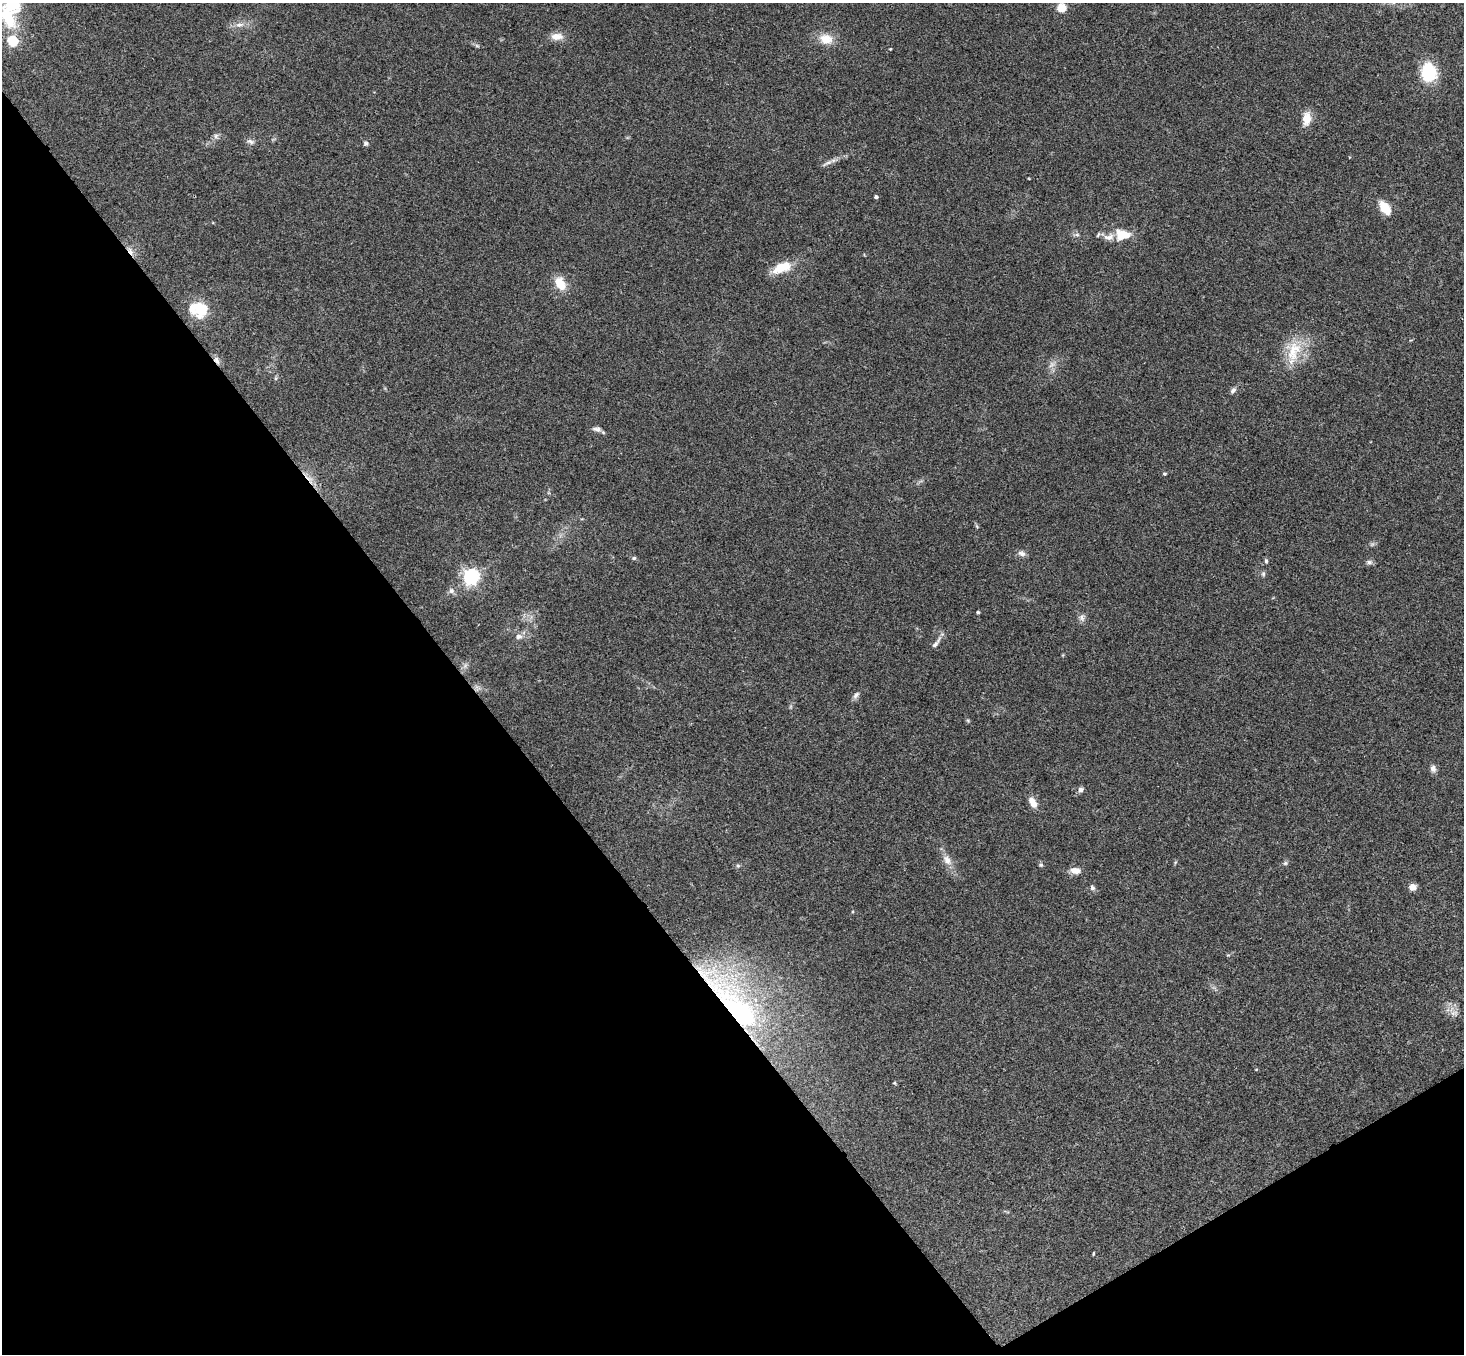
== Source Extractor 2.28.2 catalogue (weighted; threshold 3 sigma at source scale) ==
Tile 14 of 4 x 4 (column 2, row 4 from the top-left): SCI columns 1516-2977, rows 331-1682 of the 5950 x 5930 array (HDU 1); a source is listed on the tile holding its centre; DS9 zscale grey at full resolution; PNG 1466 x 1356 px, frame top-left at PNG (2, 3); no overlay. Shown black and unused: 35% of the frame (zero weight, under 3 of 4 exposures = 6% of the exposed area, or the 3 px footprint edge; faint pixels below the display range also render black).
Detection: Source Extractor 2.28.2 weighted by HDU 2 'WHT'; one run over the whole footprint, this tile lists its part. Background 0.163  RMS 0.0074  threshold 0.0331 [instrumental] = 3 sigma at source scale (4.5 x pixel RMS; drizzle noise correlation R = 1.50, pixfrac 1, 0.05/0.05 arcsec/px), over >= 5 px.
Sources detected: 59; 1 inside a brighter object's white glare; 2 cosmic-ray / hot-pixel residue — not listed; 2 inside a brighter listed object's ellipse — not listed separately; the other 54 listed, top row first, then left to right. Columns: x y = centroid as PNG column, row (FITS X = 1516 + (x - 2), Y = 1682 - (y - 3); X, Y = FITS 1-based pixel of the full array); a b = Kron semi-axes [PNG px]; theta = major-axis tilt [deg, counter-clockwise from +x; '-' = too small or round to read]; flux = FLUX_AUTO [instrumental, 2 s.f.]
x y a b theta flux
1061 8 5 5 - 33
8 17 32 20 -66 32
239 25 13 6 4 4.2
557 36 17 9 1 6.4
826 39 18 13 -14 11
12 42 5 5 - 50
1428 72 14 11 -84 49
1307 119 18 11 84 8.6
216 136 7 6 - 2.1
250 142 11 6 -25 2.5
366 143 6 6 - 1.5
827 163 19 4 26 3.4
876 197 4 4 - 1.7
1385 208 13 8 -53 15
1077 235 8 4 8 1.5
1123 235 17 11 -1 15
781 268 25 12 22 15
560 284 14 9 -61 14
200 309 17 16 - 22
1294 351 34 17 73 24
217 360 12 6 -64 3
1051 365 10 7 45 3.6
276 378 6 4 72 0.99
1233 390 9 5 51 2.2
597 429 12 6 -8 2.8
1164 474 5 4 - 0.88
1022 553 11 7 -16 2.8
634 558 6 5 - 1.2
1266 561 6 5 - 1.3
1369 562 9 6 0 2
1263 574 7 6 - 1.5
471 577 7 6 - 220
451 591 8 7 - 2.6
978 612 3 3 - 1.3
1082 618 10 7 -66 2.7
519 636 9 7 3 3.1
936 643 19 5 51 3.4
465 666 8 5 56 2
856 695 11 6 49 2.4
968 721 6 4 -20 0.87
1433 768 9 8 - 3
1081 790 7 7 - 2.3
1033 802 14 7 -62 6.7
947 860 16 9 -52 6.5
1285 863 6 5 - 1.3
1041 865 6 6 - 1.2
738 866 6 5 - 1.1
1075 870 12 7 -3 5.9
1412 887 5 4 - 14
1092 888 6 5 - 2
734 1004 111 30 -47 150
1454 1013 12 6 6 3.2
894 1083 5 4 - 0.74
1093 1253 4 2 - 0.59
Overlapping masked pixels (flux is a lower limit): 2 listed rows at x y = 217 360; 734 1004
Isophote crosses this tile's border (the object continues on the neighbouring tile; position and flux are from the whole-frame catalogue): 1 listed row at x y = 8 17